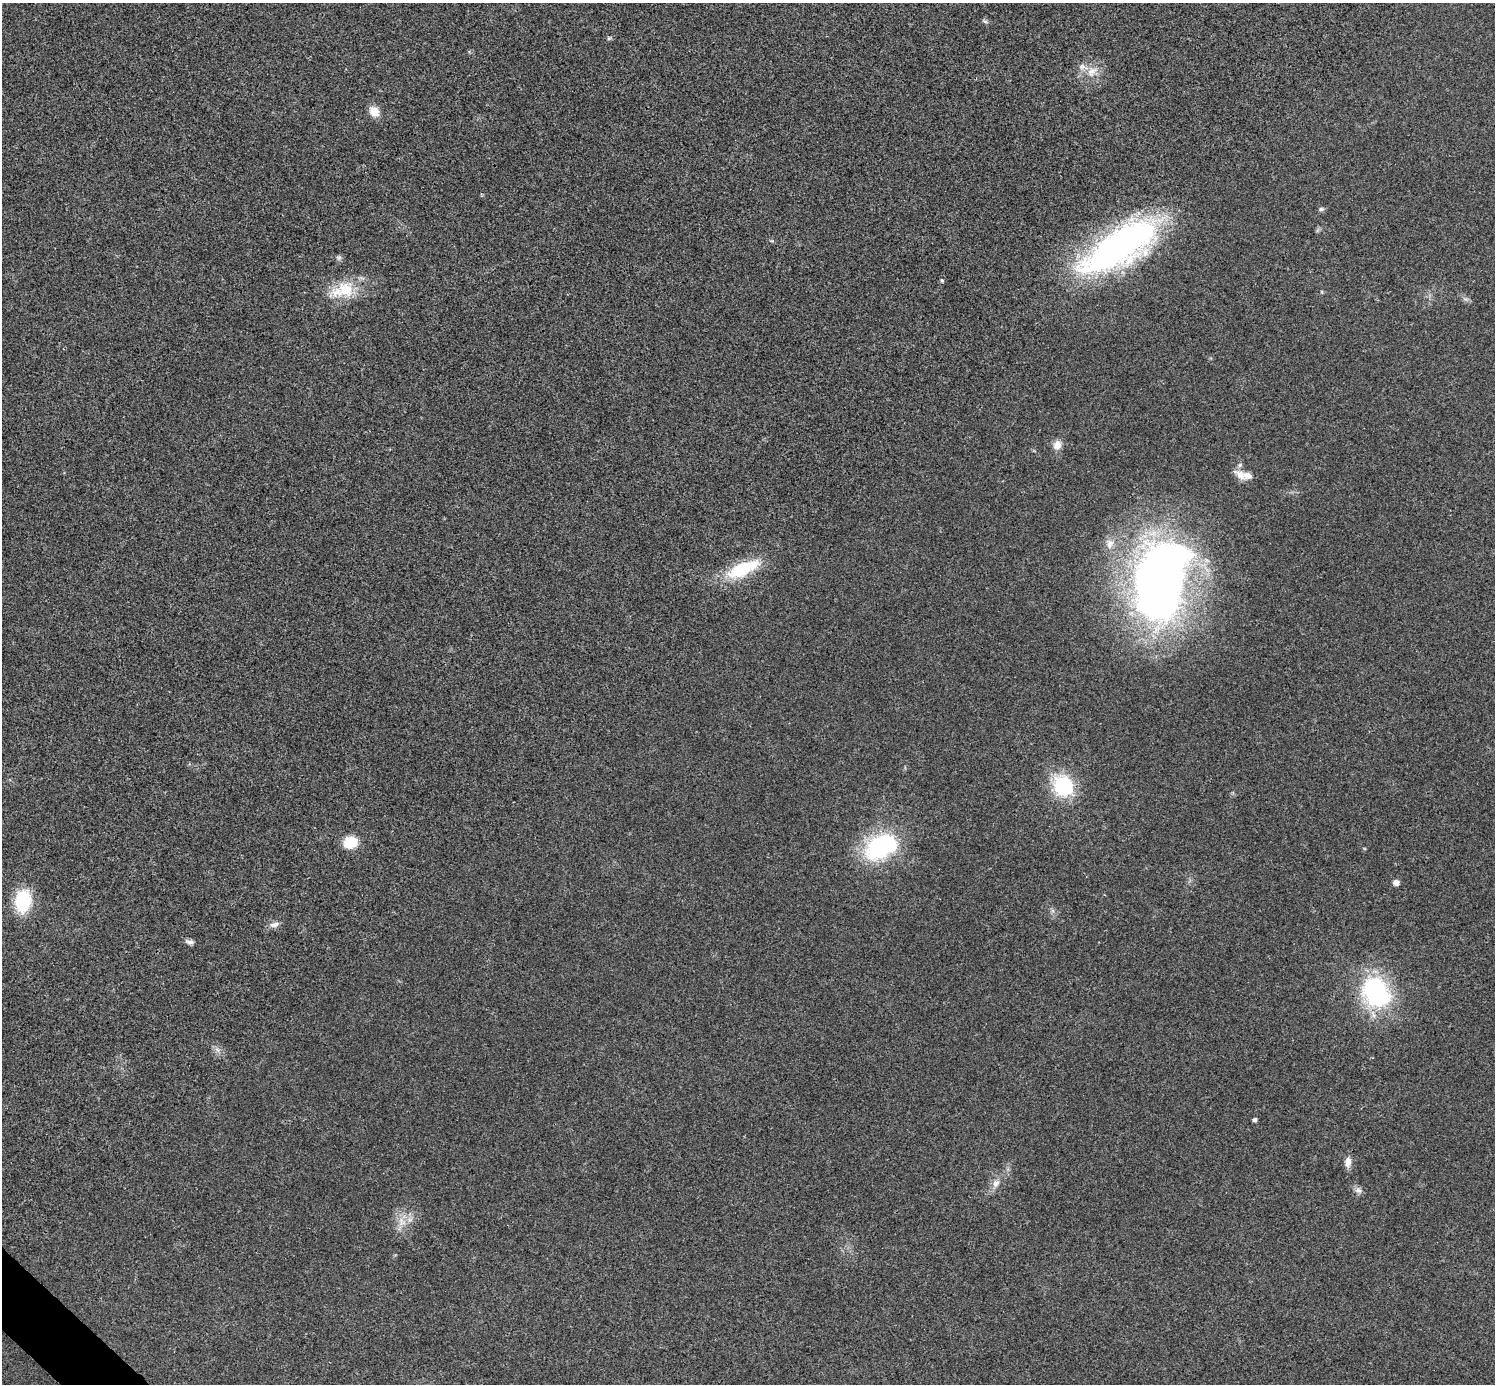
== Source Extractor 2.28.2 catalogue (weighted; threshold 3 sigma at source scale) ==
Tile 7 of 4 x 4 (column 3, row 2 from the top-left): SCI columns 2992-4484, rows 2922-4303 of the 5985 x 5985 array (HDU 1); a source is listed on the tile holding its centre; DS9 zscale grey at full resolution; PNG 1497 x 1386 px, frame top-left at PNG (2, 3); no overlay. Shown black and unused: <1% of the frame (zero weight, under 3 of 4 exposures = <1% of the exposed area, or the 3 px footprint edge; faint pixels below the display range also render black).
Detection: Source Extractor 2.28.2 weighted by HDU 2 'WHT'; one run over the whole footprint, this tile lists its part. Background 0.0219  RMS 0.0054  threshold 0.0245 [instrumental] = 3 sigma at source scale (4.5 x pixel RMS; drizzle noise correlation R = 1.50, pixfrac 1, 0.05/0.05 arcsec/px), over >= 5 px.
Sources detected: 31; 2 inside a brighter listed object's ellipse — not listed separately; the other 29 listed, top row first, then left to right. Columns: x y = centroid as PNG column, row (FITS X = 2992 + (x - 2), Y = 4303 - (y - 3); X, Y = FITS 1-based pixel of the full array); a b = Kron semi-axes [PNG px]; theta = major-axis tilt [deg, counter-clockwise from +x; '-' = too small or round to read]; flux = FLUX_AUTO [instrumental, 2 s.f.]
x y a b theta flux
985 21 8 4 -24 1
609 38 6 4 19 0.8
1092 72 19 12 41 7.4
374 111 12 10 -57 6.5
1321 209 7 5 1 1.1
1119 246 92 34 33 180
339 258 7 7 - 1.3
942 280 5 4 - 0.64
343 290 37 20 18 20
1322 292 5 3 - 0.53
1057 445 11 10 - 4.2
1241 475 20 11 -42 5.4
1110 544 14 10 -90 4.8
743 569 44 15 23 28
1160 580 90 51 79 380
1063 786 10 9 - 90
350 842 16 13 17 12
881 846 39 24 30 63
1396 883 6 5 - 3
23 901 19 13 81 35
275 924 13 7 14 2.9
190 942 11 6 -14 1.9
1376 993 35 29 -56 67
217 1050 8 5 -45 1.8
1255 1120 4 4 - 1.5
1348 1162 14 8 86 3.6
996 1183 11 8 54 3.5
1358 1190 10 7 -40 2.3
402 1222 14 11 -67 6.4